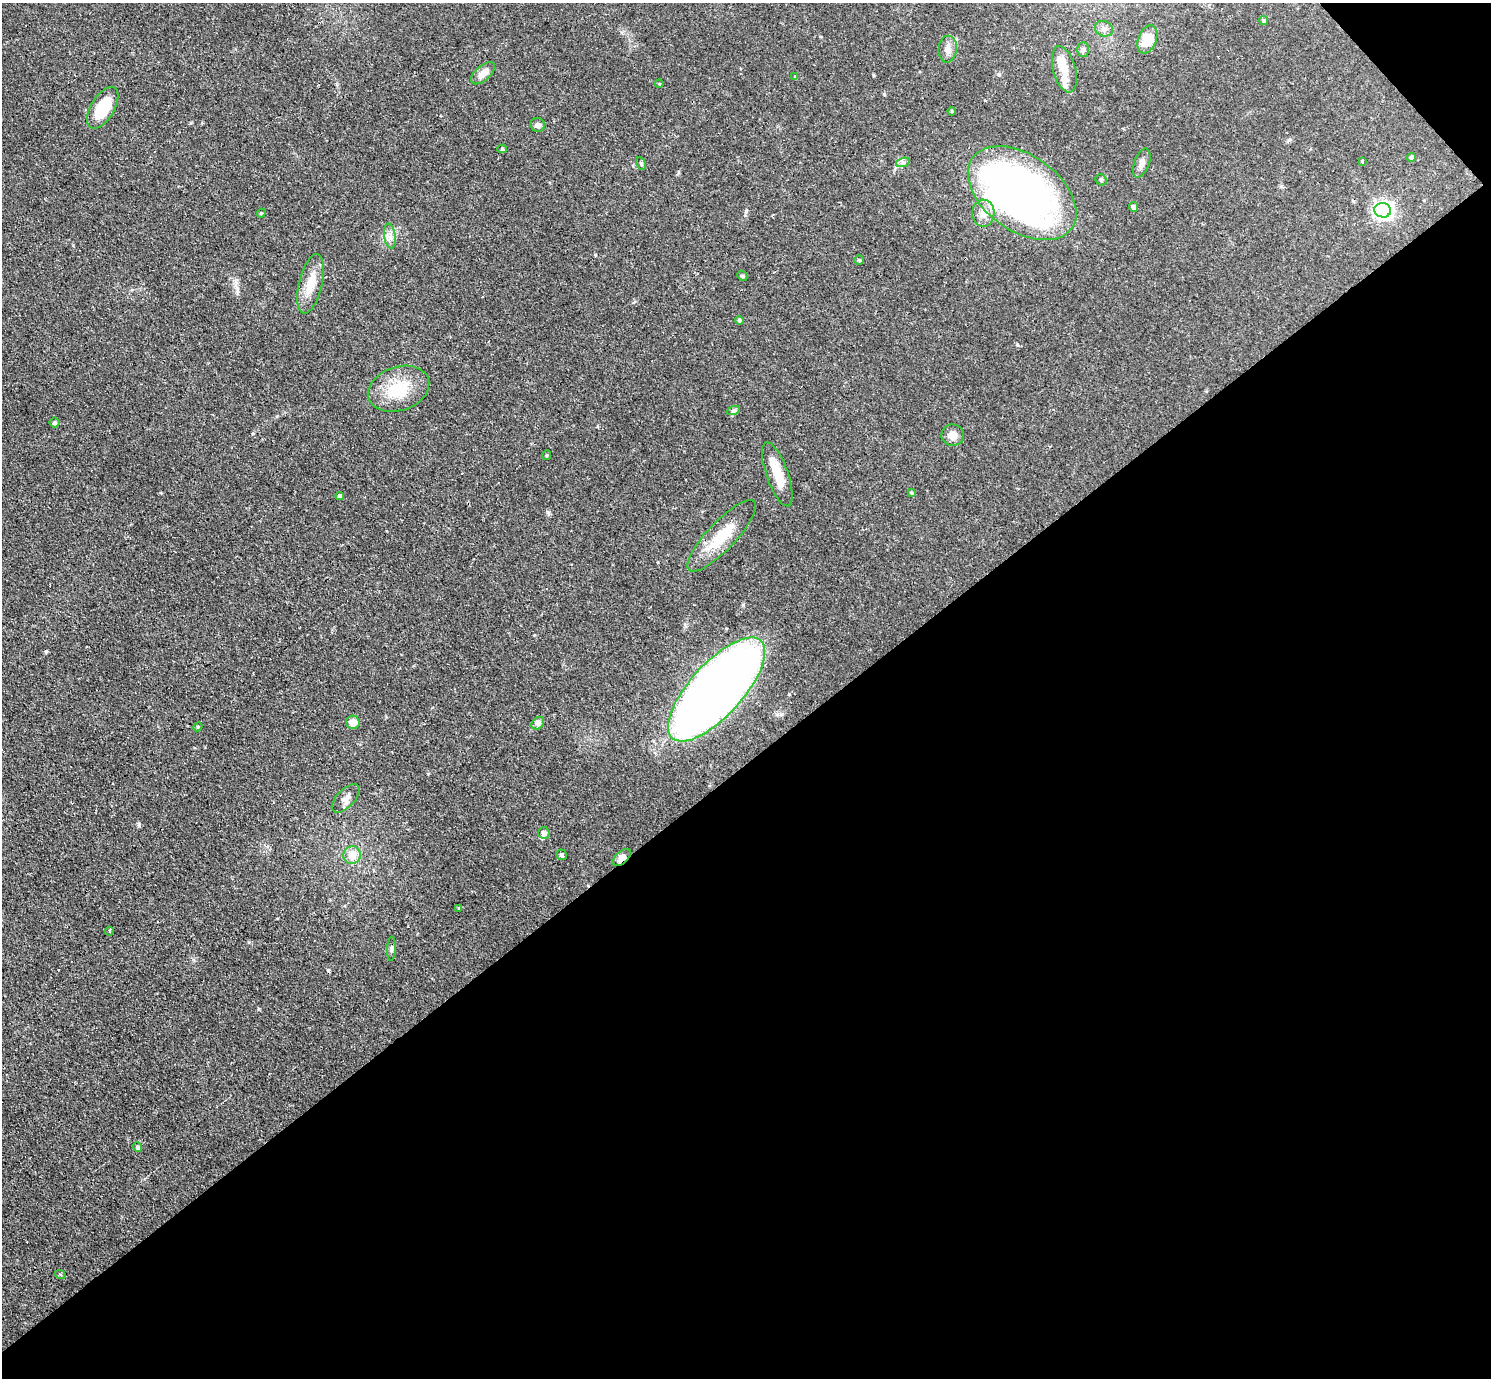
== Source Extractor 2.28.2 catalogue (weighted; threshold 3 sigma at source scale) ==
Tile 12 of 4 x 4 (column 4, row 3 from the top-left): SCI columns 4532-6020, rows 1706-3081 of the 6126 x 6131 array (HDU 1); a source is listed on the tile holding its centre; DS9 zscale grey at full resolution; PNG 1493 x 1380 px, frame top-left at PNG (2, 3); each listed source drawn as its Kron ellipse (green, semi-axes under 4 px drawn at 4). Shown black and unused: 45% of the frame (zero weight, under 3 of 4 exposures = <1% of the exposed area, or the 3 px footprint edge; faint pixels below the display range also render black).
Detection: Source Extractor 2.28.2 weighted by HDU 2 'WHT'; one run over the whole footprint, this tile lists its part. Background 0.0738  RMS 0.006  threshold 0.027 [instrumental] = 3 sigma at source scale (4.5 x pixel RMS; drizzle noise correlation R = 1.50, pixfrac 1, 0.05/0.05 arcsec/px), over >= 5 px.
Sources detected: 59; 2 inside a brighter object's white glare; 3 cosmic-ray / hot-pixel residue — neither listed nor drawn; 2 inside a brighter listed object's ellipse — not listed separately; the other 52 listed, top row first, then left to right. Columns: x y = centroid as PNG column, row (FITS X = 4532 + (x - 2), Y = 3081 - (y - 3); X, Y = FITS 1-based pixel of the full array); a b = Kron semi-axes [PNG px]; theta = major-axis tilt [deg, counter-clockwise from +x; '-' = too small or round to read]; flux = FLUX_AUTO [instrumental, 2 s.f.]
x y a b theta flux
1263 20 5 4 - 1.1
1104 29 9 7 -22 2.6
1147 39 15 9 69 11
948 49 13 9 84 4.6
1083 50 7 6 - 1.6
1064 69 24 11 -75 8.9
483 73 14 7 41 5.2
795 77 4 4 - 0.74
659 84 4 3 - 0.52
103 108 23 11 59 24
952 111 4 3 - 0.64
538 125 7 7 - 2.1
502 149 5 4 - 0.81
1411 157 4 4 - 1.2
1362 161 3 2 - 0.79
903 162 7 4 19 1.3
641 163 6 4 -62 0.85
1142 163 15 7 69 3.4
1101 180 6 5 - 0.94
1022 193 61 38 -35 320
1133 207 5 4 - 1.6
1383 210 8 7 - 260
261 213 4 4 - 0.68
983 213 13 11 87 5.4
390 236 12 5 -82 3
859 260 4 4 - 0.73
742 276 5 4 - 0.77
310 284 30 11 76 11
739 320 4 4 - 1.4
399 389 31 22 19 24
733 411 7 4 18 1
54 423 5 5 - 0.92
953 435 11 10 - 4.6
547 455 5 4 - 0.72
777 474 34 11 -70 12
911 492 4 3 - 0.66
340 496 4 4 - 2.2
722 536 47 14 46 20
717 689 66 26 48 700
353 722 6 6 - 5.9
538 723 7 5 45 1.5
198 727 4 4 - 0.8
346 798 18 9 46 3.8
544 833 6 5 - 2.1
352 855 9 8 - 6.9
561 855 5 5 - 1.3
622 858 11 6 43 3.8
459 908 4 3 - 0.62
109 931 4 3 - 1.4
392 949 12 4 86 1.3
138 1147 5 4 - 1.6
60 1274 5 3 - 0.6
Overlapping masked pixels (flux is a lower limit): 2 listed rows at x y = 1022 193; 622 858
Unlisted compact peaks at least as high as the median listed source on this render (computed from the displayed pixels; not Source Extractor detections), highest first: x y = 139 824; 548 512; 746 211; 259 1009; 1017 345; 884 94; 789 694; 237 291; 595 255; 743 605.